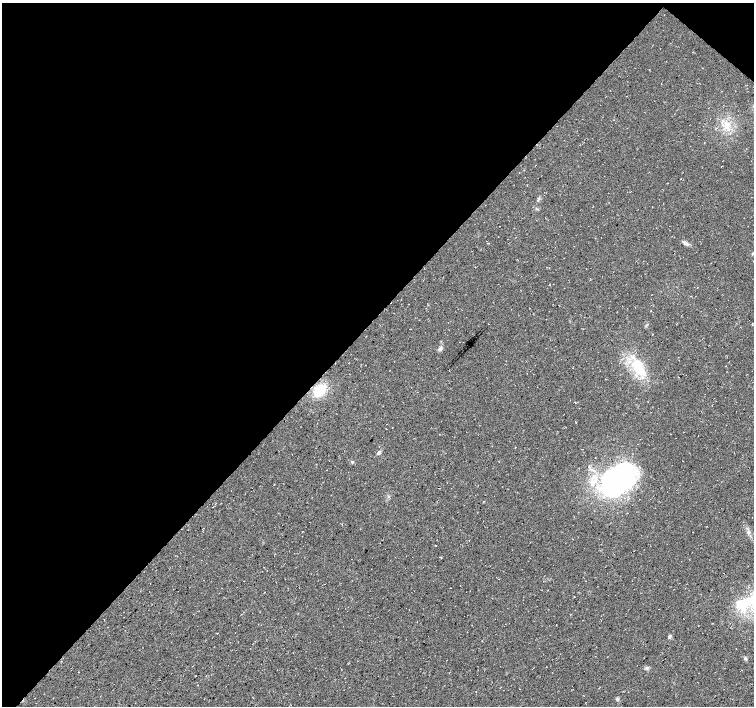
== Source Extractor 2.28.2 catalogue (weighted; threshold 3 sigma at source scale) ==
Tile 2 of 4 x 4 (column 2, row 1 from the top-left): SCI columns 1510-3012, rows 4458-5864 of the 6017 x 6031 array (HDU 1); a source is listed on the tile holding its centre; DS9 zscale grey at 2 x 2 block average (1 PNG px = mean of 2 x 2 image px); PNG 756 x 708 px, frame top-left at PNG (2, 3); no overlay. Shown black and unused: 46% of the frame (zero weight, under 3 of 4 exposures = <1% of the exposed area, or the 3 px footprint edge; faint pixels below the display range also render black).
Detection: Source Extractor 2.28.2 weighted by HDU 2 'WHT'; one run over the whole footprint, this tile lists its part. Background 0.0136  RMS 0.0049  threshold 0.0221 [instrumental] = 3 sigma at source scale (4.5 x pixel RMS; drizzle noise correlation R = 1.50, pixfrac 1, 0.0396/0.0396 arcsec/px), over >= 5 px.
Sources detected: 27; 5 inside a brighter object's white glare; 1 cosmic-ray / hot-pixel residue — not listed; the other 21 listed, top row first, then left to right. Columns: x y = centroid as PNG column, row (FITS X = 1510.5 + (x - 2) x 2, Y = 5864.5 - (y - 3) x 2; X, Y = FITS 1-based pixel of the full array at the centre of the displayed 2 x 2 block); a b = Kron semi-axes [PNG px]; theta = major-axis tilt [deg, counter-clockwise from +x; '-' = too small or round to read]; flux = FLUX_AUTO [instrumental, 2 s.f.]
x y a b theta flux
727 124 7 6 - 7.1
538 199 7 2 79 1.3
685 243 10 3 -33 3.2
752 253 3 3 - 0.85
651 311 2 2 - 0.49
410 329 2 2 - 0.47
441 348 6 4 53 2.8
638 365 31 13 -70 38
320 390 11 7 53 38
392 427 2 2 - 0.37
379 452 5 3 - 1.8
352 462 4 3 - 1.2
618 479 33 22 83 130
749 531 4 2 - 1.6
744 603 24 19 45 46
669 637 5 4 - 1.8
745 658 4 3 - 1.4
646 668 4 3 - 1.6
195 676 2 2 - 0.53
198 685 2 2 - 0.38
476 691 2 2 - 0.44
Isophote crosses this tile's border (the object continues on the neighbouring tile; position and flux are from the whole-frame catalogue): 1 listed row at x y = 744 603
Diffuse or blended objects may show on this block-average render without a row.